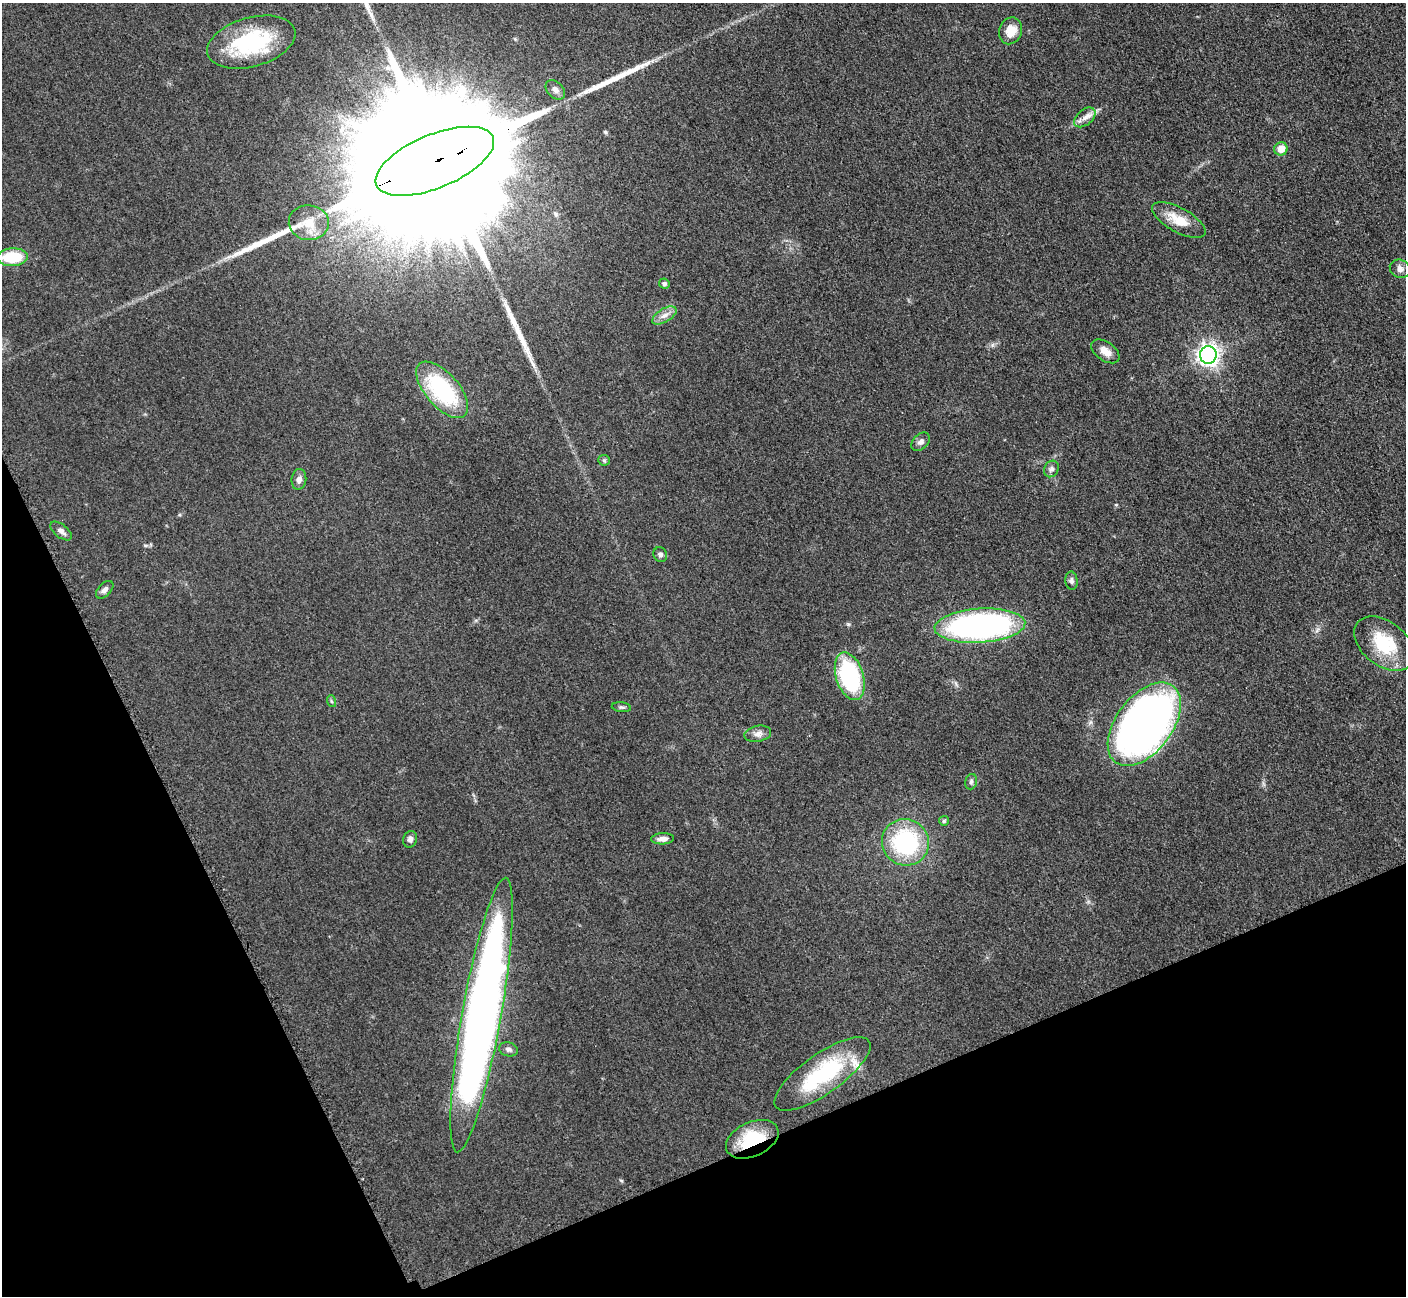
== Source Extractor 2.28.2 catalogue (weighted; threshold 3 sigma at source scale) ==
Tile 14 of 4 x 4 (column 2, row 4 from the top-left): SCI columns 1470-2873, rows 190-1483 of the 5700 x 5663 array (HDU 1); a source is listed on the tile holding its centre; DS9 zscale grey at full resolution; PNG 1408 x 1298 px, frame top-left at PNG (2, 3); each listed source drawn as its Kron ellipse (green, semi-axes under 4 px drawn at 4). Shown black and unused: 22% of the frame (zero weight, under 3 of 5 exposures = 3% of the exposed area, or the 3 px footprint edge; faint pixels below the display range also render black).
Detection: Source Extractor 2.28.2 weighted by HDU 2 'WHT'; one run over the whole footprint, this tile lists its part. Background 0.0531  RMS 0.0059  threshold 0.0264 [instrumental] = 3 sigma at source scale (4.5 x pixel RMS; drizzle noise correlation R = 1.50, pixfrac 1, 0.05/0.05 arcsec/px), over >= 5 px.
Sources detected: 46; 1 inside a brighter object's white glare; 3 long thin detections or spike segments (spike, bleed or trail) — neither listed nor drawn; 3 inside a brighter listed object's ellipse — not listed separately; the other 39 listed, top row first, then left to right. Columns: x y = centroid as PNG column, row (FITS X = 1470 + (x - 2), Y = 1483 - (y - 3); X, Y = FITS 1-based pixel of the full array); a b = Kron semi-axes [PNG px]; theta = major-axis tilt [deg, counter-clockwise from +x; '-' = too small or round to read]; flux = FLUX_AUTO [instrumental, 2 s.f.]
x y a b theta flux
1011 31 14 11 67 8.2
251 42 45 24 16 57
555 90 11 7 -45 3
1085 117 12 7 41 3.7
1281 149 7 6 - 7.6
435 161 63 26 22 67000
1179 220 30 12 -29 13
309 223 20 17 -7 11
12 257 15 9 2 23
1400 269 10 9 - 3.1
664 284 5 5 - 1.5
664 315 13 6 31 3.8
1105 351 16 9 -35 5.3
1208 355 9 8 - 300
442 390 34 16 -49 56
921 442 11 7 44 2.4
604 460 6 5 - 1
1051 469 8 7 - 2
299 479 10 7 82 2.6
61 531 13 6 -37 2.7
660 555 7 6 - 1.9
1071 581 9 6 -83 1.8
105 590 11 6 46 2.2
980 626 45 17 4 200
1384 644 34 22 -39 30
850 676 24 13 -72 73
331 701 6 3 -71 0.62
621 707 9 4 -6 1.2
1144 724 48 28 53 470
758 734 13 8 11 3.2
971 782 8 5 73 1.4
944 821 5 5 - 0.87
410 839 8 7 - 2.2
663 839 11 5 3 3.1
905 842 24 23 - 64
482 1015 139 19 80 560
508 1049 9 7 -12 2.3
822 1074 57 20 35 54
752 1139 28 17 24 29
Overlapping masked pixels (flux is a lower limit): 2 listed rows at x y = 435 161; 752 1139